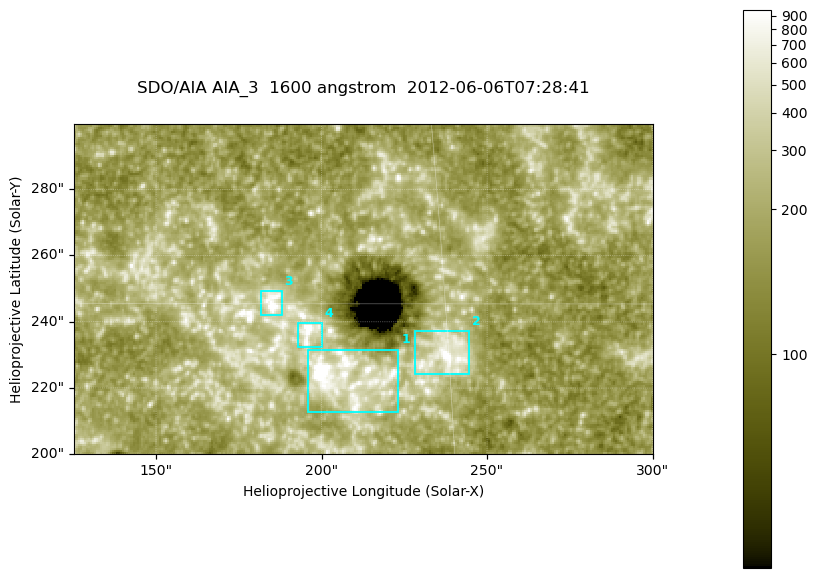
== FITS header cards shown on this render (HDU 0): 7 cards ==
TELESCOP= 'SDO/AIA '
INSTRUME= 'AIA_3   '
WAVELNTH=                 1600
WAVEUNIT= 'angstrom'
DATE-OBS= '2012-06-06T07:28:41.12'
CTYPE1  = 'HPLN-TAN'
CTYPE2  = 'HPLT-TAN'

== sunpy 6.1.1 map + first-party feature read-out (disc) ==
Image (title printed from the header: SDO/AIA AIA_3  1600 angstrom  2012-06-06T07:28:41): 287 x 164 px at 0.609 arcsec/px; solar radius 946 arcsec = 1552 px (partial field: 0.6% of the solar disc is inside the frame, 100% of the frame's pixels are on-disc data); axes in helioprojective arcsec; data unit not stated in the header (colour bar unlabelled)
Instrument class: DISC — disc imager (sunpy class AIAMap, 1600 A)
Bright regions (active regions / flare kernels): reference = the on-disc median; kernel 3 px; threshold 5 sigma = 338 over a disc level ~183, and >= 1.15x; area >= 47 px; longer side >= 3 px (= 1.8 arcsec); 4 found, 4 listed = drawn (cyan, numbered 1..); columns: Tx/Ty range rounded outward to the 2 arcsec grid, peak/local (2 s.f.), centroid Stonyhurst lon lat
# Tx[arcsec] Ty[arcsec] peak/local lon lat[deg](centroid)
1 196..224 212..232 14 +13 +14
2 228..246 224..238 7.8 +15 +14
3 182..188 242..250 6.8 +12 +15
4 192..200 232..240 7.1 +12 +14